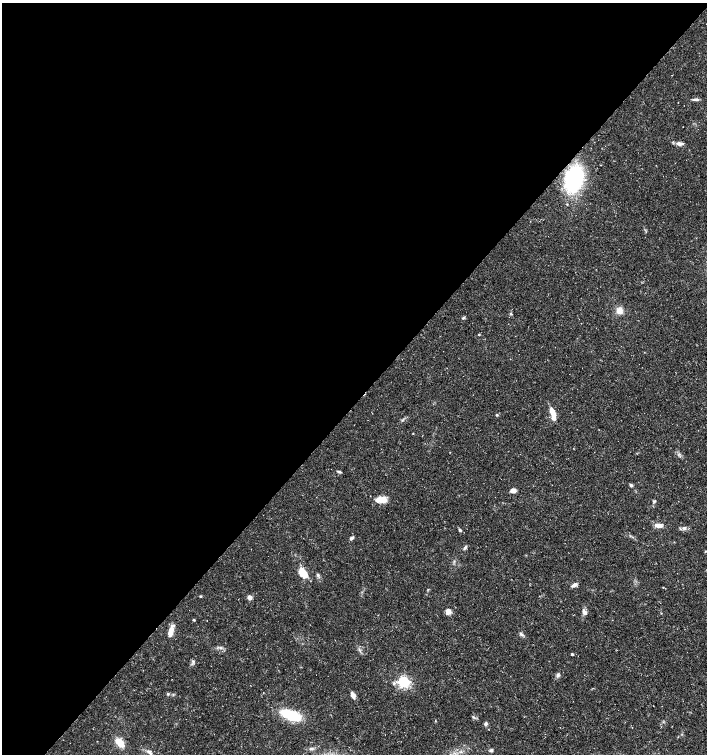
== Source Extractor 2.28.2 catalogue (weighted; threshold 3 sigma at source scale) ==
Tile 5 of 4 x 4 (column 1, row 2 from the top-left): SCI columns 164-1572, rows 3018-4521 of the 6027 x 6026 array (HDU 1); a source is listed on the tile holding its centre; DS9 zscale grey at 2 x 2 block average (1 PNG px = mean of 2 x 2 image px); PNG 709 x 756 px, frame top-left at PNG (2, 3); no overlay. Shown black and unused: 53% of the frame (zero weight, under 3 of 5 exposures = <1% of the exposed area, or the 3 px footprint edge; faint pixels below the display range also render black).
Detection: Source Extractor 2.28.2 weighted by HDU 2 'WHT'; one run over the whole footprint, this tile lists its part. Background 0.0133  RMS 0.0019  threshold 0.00841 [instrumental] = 3 sigma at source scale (4.5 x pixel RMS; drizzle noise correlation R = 1.50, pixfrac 1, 0.0396/0.0396 arcsec/px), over >= 5 px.
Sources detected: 48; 4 inside a brighter listed object's ellipse — not listed separately; the other 44 listed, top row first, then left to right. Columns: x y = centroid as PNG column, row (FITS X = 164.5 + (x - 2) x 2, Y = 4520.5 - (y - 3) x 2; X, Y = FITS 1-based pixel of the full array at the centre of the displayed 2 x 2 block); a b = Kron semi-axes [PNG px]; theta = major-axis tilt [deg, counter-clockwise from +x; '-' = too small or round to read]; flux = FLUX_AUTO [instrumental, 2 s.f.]
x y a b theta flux
697 99 6 3 12 0.81
680 144 9 4 -3 2
574 179 16 11 74 69
619 311 8 7 - 3.2
511 314 4 3 - 0.49
463 318 4 3 - 0.64
479 334 3 2 - 0.41
553 413 15 5 -69 4.8
497 415 4 3 - 0.41
402 420 3 3 - 0.43
413 433 2 2 - 0.29
339 472 6 2 -17 0.71
631 485 4 3 - 0.91
513 490 5 4 - 3
382 500 11 7 -8 4.6
654 501 4 3 - 0.52
658 525 8 4 -2 2.9
684 528 5 4 - 0.87
460 530 5 3 - 0.7
351 538 6 3 24 0.78
465 547 6 3 51 0.8
705 551 3 2 - 0.32
303 573 10 6 -48 9.4
318 575 5 4 - 0.73
574 585 7 4 28 1.5
200 596 3 3 - 0.39
249 597 4 4 - 2
448 612 3 3 - 9.9
584 612 9 5 -53 1.5
661 613 3 2 - 0.22
194 620 3 3 - 0.34
171 630 10 6 63 2.6
521 634 8 3 -36 0.88
572 654 2 2 - 0.67
193 661 4 4 - 0.74
558 675 6 5 - 0.98
404 682 4 4 - 77
168 694 4 3 - 0.52
353 695 6 4 -65 2.8
291 715 15 6 -20 26
486 724 5 3 - 0.88
120 742 9 6 -46 6.7
491 750 6 3 8 0.72
149 752 9 4 -48 1.5
Overlapping masked pixels (flux is a lower limit): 1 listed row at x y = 574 179